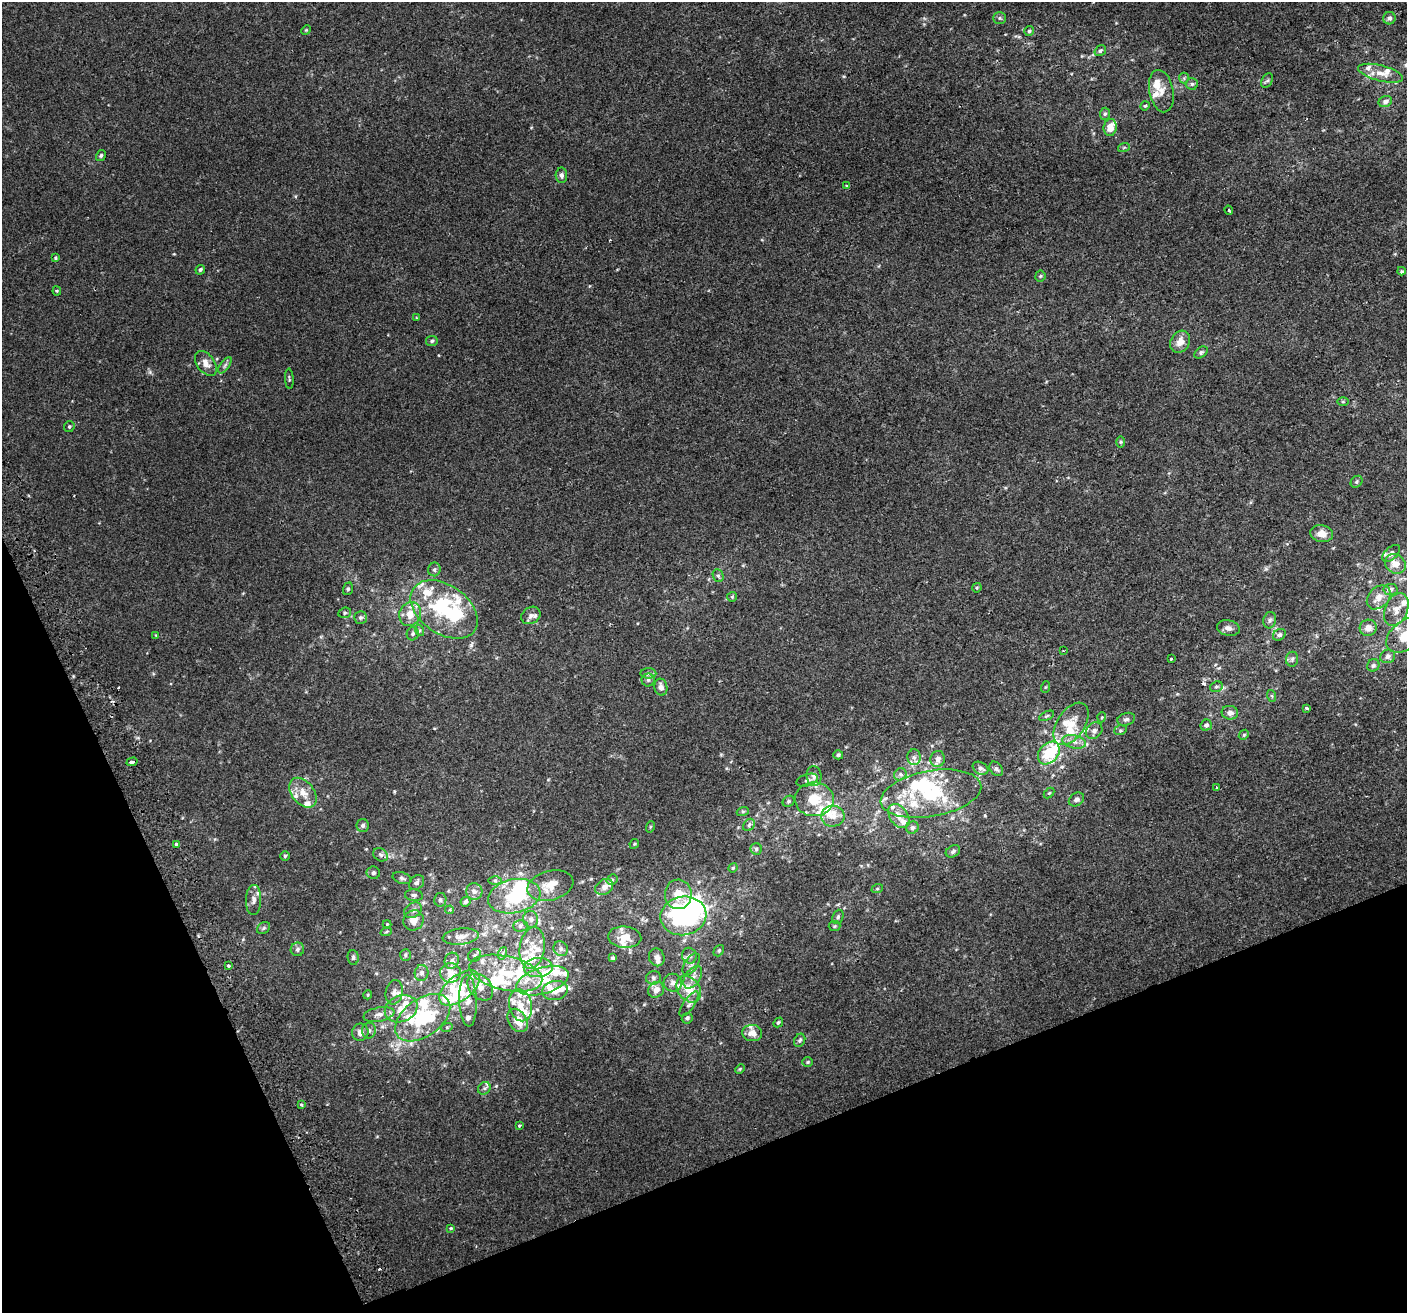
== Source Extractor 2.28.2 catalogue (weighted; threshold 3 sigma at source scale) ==
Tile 14 of 4 x 4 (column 2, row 4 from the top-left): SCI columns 1444-2848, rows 104-1414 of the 5699 x 5506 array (HDU 1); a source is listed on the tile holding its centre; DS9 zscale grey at full resolution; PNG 1409 x 1315 px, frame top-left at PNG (2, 2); each listed source drawn as its Kron ellipse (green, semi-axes under 4 px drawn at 4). Shown black and unused: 20% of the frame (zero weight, under 2 of 3 exposures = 2% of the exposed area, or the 3 px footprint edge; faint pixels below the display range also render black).
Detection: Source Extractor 2.28.2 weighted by HDU 2 'WHT'; one run over the whole footprint, this tile lists its part. Background 0.00186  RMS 0.0028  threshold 0.0126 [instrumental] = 3 sigma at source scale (4.5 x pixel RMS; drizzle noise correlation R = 1.50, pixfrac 1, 0.0396/0.0396 arcsec/px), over >= 5 px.
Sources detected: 277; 8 inside a brighter object's white glare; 5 cosmic-ray / hot-pixel residue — neither listed nor drawn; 75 inside a brighter listed object's ellipse — not listed separately; the other 189 listed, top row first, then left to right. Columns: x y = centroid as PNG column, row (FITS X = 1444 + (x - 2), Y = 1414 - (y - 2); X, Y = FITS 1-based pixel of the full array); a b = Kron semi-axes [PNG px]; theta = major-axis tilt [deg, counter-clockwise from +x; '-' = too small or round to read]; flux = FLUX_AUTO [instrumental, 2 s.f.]
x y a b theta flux
1000 18 6 5 - 0.54
1389 18 6 6 - 0.9
306 30 5 4 - 0.31
1029 31 5 5 - 0.43
1100 51 6 5 - 0.66
1380 73 23 8 -14 2.9
1184 78 5 5 - 0.41
1267 80 8 5 61 0.63
1192 84 6 6 - 0.54
1161 91 21 12 -78 3.1
1385 101 7 5 24 1
1145 106 5 4 - 0.32
1105 114 6 5 - 0.51
1110 127 8 6 83 3.2
1124 147 6 3 19 0.33
101 155 6 4 58 0.45
561 175 8 6 -89 0.87
846 186 3 3 - 0.52
1229 210 4 3 - 0.3
55 258 3 3 - 0.27
200 270 5 4 - 0.49
1402 271 4 4 - 0.69
1040 276 5 5 - 0.39
57 291 4 4 - 0.28
416 318 3 3 - 0.27
432 341 6 5 - 0.48
1180 342 11 9 62 2.5
1201 352 7 5 38 0.5
206 363 14 8 -54 2
225 365 9 4 55 0.69
289 379 10 3 -86 0.37
1343 402 6 4 0 0.3
69 426 6 5 - 0.44
1120 442 6 4 -90 0.36
1357 482 6 5 - 0.53
1322 534 11 8 -10 2.4
1391 553 11 6 41 1
1395 564 11 9 -37 2.9
434 569 7 6 - 0.53
718 576 6 5 - 0.6
977 588 5 4 - 0.31
348 589 6 5 - 0.48
1390 589 7 5 5 0.87
732 597 5 5 - 0.34
1379 597 13 10 45 2.5
444 609 37 24 -35 22
1396 609 17 11 67 2.8
345 613 6 5 - 0.44
410 614 12 10 67 3.7
531 615 10 8 32 1.2
360 618 6 6 - 0.66
1270 620 8 6 76 0.71
1228 628 11 7 -12 1.2
1368 628 8 8 - 2.2
419 630 6 4 -72 0.39
413 634 7 6 - 0.61
156 635 4 4 - 0.21
1279 635 7 5 34 0.65
1406 635 23 14 37 7.1
1063 651 3 2 - 0.16
1388 656 7 6 - 1.1
1171 659 3 3 - 0.93
1292 659 7 6 - 0.64
1373 665 6 6 - 0.68
648 673 8 5 -4 0.74
648 680 6 6 - 0.67
661 687 8 6 -82 1.5
1046 687 6 4 69 0.32
1216 687 6 5 - 0.49
1272 696 6 4 -71 0.39
1307 708 4 3 - 1.5
1230 713 8 7 - 1.7
1046 716 8 4 27 0.47
1102 717 5 3 - 0.26
1126 719 9 6 18 0.76
1071 724 24 14 56 6.3
1206 725 6 5 - 0.86
1120 730 6 5 - 0.45
1094 731 9 7 44 1.1
1244 735 5 4 - 0.43
1074 742 12 6 -12 1.6
1049 753 13 9 48 11
838 755 5 4 - 0.48
914 757 8 6 -90 1.1
938 759 8 7 - 1.6
132 762 5 3 - 2
980 768 8 6 -29 0.9
996 769 8 6 -50 0.74
900 774 6 6 - 0.75
814 776 10 7 -84 1.2
807 780 11 5 17 0.79
1217 788 3 3 - 0.58
303 793 17 11 -51 3.5
1049 793 6 4 44 0.31
931 794 51 23 10 21
814 799 19 17 0 7.1
1076 799 8 6 35 1.1
789 801 6 5 - 0.54
743 811 6 4 18 0.37
833 816 12 10 6 2.4
899 816 13 9 -54 2.4
363 825 6 6 - 0.68
749 825 7 5 47 0.64
650 827 6 4 72 0.33
912 827 6 6 - 0.76
176 844 3 3 - 1.7
634 844 5 4 - 0.3
756 849 6 5 - 0.6
953 851 8 5 31 0.69
381 855 8 6 -32 0.82
285 856 5 4 - 0.36
733 868 5 4 - 0.38
373 873 7 6 - 0.73
402 878 10 5 -16 0.69
495 880 6 4 -1 0.46
612 880 6 5 - 0.43
417 883 8 6 43 0.89
550 886 23 14 15 4.5
604 887 9 7 35 1.8
877 889 6 4 18 0.3
474 891 8 8 - 1.1
678 894 15 13 -88 4.5
414 895 9 6 -6 0.79
514 896 26 17 12 14
253 900 15 7 88 1.5
440 900 7 6 - 0.64
466 902 5 4 - 0.55
413 910 9 7 33 1.1
449 910 4 3 - 0.4
683 916 23 19 11 36
838 917 7 5 70 0.64
531 919 8 7 - 1.2
414 920 10 9 - 2.6
387 924 4 4 - 0.28
520 926 7 5 1 0.69
834 926 6 5 - 0.4
264 928 7 5 37 0.47
386 932 6 3 19 0.35
461 937 18 8 6 2
625 937 17 10 -5 2.9
532 948 21 12 82 4.5
297 949 7 6 - 0.75
561 949 8 7 - 0.9
719 951 6 4 51 0.43
503 953 6 4 71 0.48
405 955 6 5 - 0.44
475 955 7 6 - 0.59
689 956 8 7 - 0.86
353 957 7 5 -85 0.57
657 957 9 7 -67 1.2
613 958 4 3 - 0.47
452 961 8 7 - 1.1
691 964 12 6 57 1.1
228 965 3 3 - 2.1
538 967 14 9 2 2.7
421 973 8 7 - 0.92
450 973 10 9 - 2.2
506 973 37 17 -13 12
693 977 12 7 57 1.7
653 978 7 6 - 0.75
542 981 27 13 17 7.2
673 983 9 9 - 1.2
480 987 15 11 -48 3
459 988 23 12 38 6.3
689 989 14 11 -53 4.9
656 990 8 7 - 2.1
555 991 13 9 10 3.3
394 992 12 8 78 1.6
368 995 4 4 - 0.33
468 1001 26 9 -88 3.2
689 1004 15 5 56 1.2
520 1005 16 11 -78 3.8
401 1009 17 13 22 4
379 1014 16 7 11 1.8
423 1018 31 18 36 16
687 1018 6 5 - 0.68
518 1020 13 9 -57 4.2
778 1022 5 4 - 0.39
447 1027 6 3 19 0.31
369 1031 8 7 - 1
360 1032 9 8 - 1.7
752 1033 10 8 -6 2
800 1040 7 5 63 0.55
808 1062 5 5 - 0.38
740 1069 5 4 - 0.3
484 1088 7 5 44 0.64
302 1105 3 3 - 0.83
519 1125 3 3 - 1
450 1229 3 3 - 0.44
Isophote crosses this tile's border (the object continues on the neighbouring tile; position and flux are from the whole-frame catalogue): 1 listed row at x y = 1406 635
Unlisted compact peaks at least as high as the median listed source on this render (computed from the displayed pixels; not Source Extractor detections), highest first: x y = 394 791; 150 372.